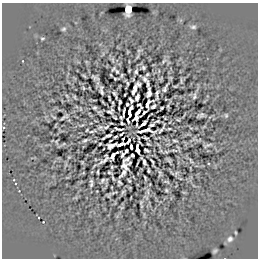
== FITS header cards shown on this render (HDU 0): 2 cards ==
NAXIS1  =                  256
NAXIS2  =                  256

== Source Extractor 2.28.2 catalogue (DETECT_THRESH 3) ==
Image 256 x 256 px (HDU 0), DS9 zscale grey, 1 PNG px = 1 image px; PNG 260 x 260 px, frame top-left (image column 1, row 256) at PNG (2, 3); no overlay
Background 0.00371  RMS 0.44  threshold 1.33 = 3 sigma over >= 5 px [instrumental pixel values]
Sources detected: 127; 1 with non-positive FLUX_AUTO (blend fragments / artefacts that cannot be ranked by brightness) is not listed; the other 126 listed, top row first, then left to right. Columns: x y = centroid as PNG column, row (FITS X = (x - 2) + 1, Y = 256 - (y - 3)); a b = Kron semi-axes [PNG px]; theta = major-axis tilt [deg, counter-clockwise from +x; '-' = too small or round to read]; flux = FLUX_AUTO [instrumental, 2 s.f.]
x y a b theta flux
128 9 8 5 85 580
193 27 7 4 1 54
64 29 6 4 39 44
42 38 6 3 8 31
139 50 6 2 13 27
113 60 7 4 -71 46
23 61 2 2 - 14
163 61 8 3 51 45
143 67 4 3 - 42
113 69 5 2 - 36
129 70 3 2 - 26
117 71 4 2 - 34
136 71 4 3 - 45
147 74 3 2 - 30
111 75 3 2 - 19
122 75 4 2 - 27
95 77 7 3 -25 61
115 79 3 2 - 25
145 79 5 3 - 64
181 81 9 2 -80 34
128 83 4 2 - 30
138 84 5 3 - 64
147 84 6 2 -86 52
175 86 3 2 - 18
83 88 4 3 - 24
165 88 8 3 65 70
101 90 9 3 -82 59
134 90 10 3 69 130
149 92 10 4 83 71
114 93 4 3 - 41
157 95 9 2 86 64
67 96 5 3 - 28
194 96 6 3 80 49
75 97 5 3 - 28
137 97 6 3 71 85
109 98 5 2 - 31
131 100 5 3 - 43
120 102 4 2 - 31
113 103 3 2 - 27
127 104 3 3 - 35
148 104 9 4 52 19
139 105 5 2 - 25
153 106 5 3 - 44
131 107 4 3 - 31
141 107 2 2 - 16
95 108 3 3 - 41
162 108 3 2 - 29
123 111 7 2 82 51
109 112 6 2 -11 52
138 112 7 3 52 71
144 112 4 2 - 42
129 113 7 3 -86 95
201 115 7 3 21 61
226 115 5 4 - 37
64 117 8 2 31 60
121 117 3 3 - 22
115 118 4 2 - 28
136 118 5 4 - 13
178 120 4 2 - 27
158 121 5 2 - 21
122 123 3 2 - 37
143 124 8 3 40 51
151 125 5 3 - 32
100 127 7 5 15 47
106 127 5 2 - 35
118 129 8 2 -14 36
162 129 10 2 57 41
169 129 3 2 - 22
146 130 16 4 2 39
92 131 10 3 15 47
121 134 4 2 - 41
108 135 6 2 13 46
115 137 4 2 - 34
103 138 4 2 - 14
146 138 4 2 - 36
85 140 5 2 - 45
128 141 5 2 - 49
175 141 6 2 -6 33
56 142 5 3 - 24
100 144 3 2 - 26
121 144 8 3 16 69
207 145 7 2 18 48
111 146 9 4 23 70
131 147 5 2 - 93
138 149 8 3 -82 48
146 150 5 2 - 30
174 150 9 3 -6 41
126 151 4 3 - 41
113 155 8 4 50 32
122 155 5 3 - 42
132 155 3 3 - 34
69 157 5 3 - 26
104 159 11 4 48 56
127 159 6 3 27 57
169 160 5 2 - 46
191 161 7 3 -60 38
82 162 3 2 - 21
144 162 5 3 - 54
152 162 6 2 -67 43
130 163 5 2 - 7.4
125 166 9 5 -63 88
112 167 3 2 - 28
148 170 4 2 - 34
98 172 4 2 - 31
109 172 5 2 - 37
123 173 9 3 51 92
160 173 5 3 - 46
176 173 7 4 46 27
113 178 5 2 - 31
145 178 4 2 - 28
102 180 4 3 - 43
91 181 4 3 - 41
129 181 4 2 - 31
167 182 7 3 -14 39
119 183 5 3 - 49
91 185 3 3 - 31
166 190 3 2 - 29
123 192 5 4 - 38
148 192 8 4 -89 75
109 195 4 3 - 32
141 202 6 3 88 40
122 207 5 3 - 19
43 222 2 2 - 17
236 233 4 3 - 24
230 239 9 7 47 110
215 251 4 2 - 35
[1 non-positive-flux detection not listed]